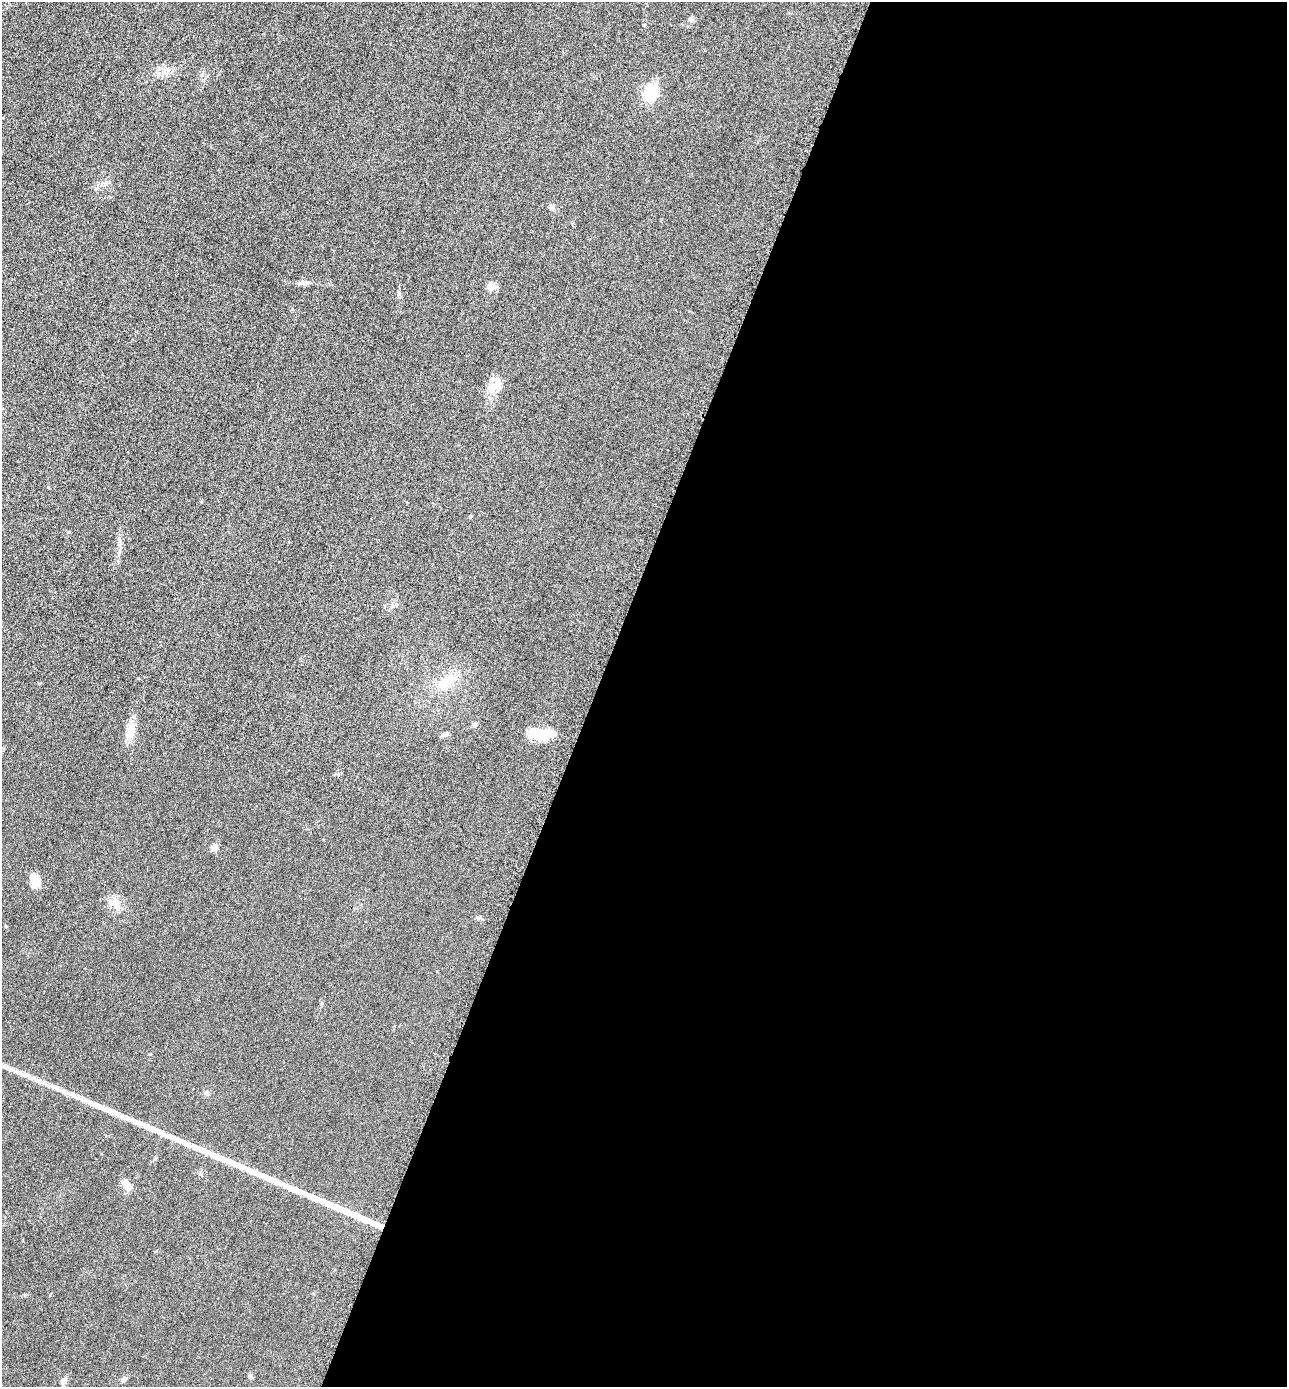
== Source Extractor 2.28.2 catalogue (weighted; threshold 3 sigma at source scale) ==
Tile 12 of 4 x 4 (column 4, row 3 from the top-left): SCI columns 4150-5434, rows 1399-2783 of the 5584 x 5572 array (HDU 1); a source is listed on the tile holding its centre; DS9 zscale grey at full resolution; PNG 1289 x 1389 px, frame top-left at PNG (2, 2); no overlay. Shown black and unused: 54% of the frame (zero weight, under 3 of 6 exposures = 2% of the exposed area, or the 3 px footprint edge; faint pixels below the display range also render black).
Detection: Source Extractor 2.28.2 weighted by HDU 2 'WHT'; one run over the whole footprint, this tile lists its part. Background 0.0494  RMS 0.0096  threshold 0.0393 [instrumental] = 3 sigma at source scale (4.09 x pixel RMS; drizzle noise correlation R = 1.36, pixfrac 0.8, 0.05/0.05 arcsec/px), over >= 5 px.
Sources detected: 22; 2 long thin detections or spike segments (spike, bleed or trail) — not listed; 1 inside a brighter listed object's ellipse — not listed separately; the other 19 listed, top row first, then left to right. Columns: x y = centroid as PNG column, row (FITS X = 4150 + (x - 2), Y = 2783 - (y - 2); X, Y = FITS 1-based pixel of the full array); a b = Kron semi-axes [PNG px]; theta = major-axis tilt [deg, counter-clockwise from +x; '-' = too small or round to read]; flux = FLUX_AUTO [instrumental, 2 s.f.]
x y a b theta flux
691 20 7 5 -70 1.9
650 92 17 13 79 29
552 207 8 4 -45 2
303 283 12 6 -3 3.2
491 286 13 8 -15 4.5
399 293 6 4 -71 1.3
492 388 13 11 -36 8.7
445 683 28 12 29 18
474 725 6 6 - 1.9
131 732 24 10 76 11
542 734 27 10 -5 25
444 735 10 5 23 2.3
214 847 8 8 - 3.5
35 881 15 9 -88 12
116 904 12 4 -35 3.9
478 918 6 5 - 1.6
126 1182 13 8 -74 5.8
123 1379 8 6 57 2.2
64 1380 7 6 - 2.1
Unlisted compact peaks at least as high as the median listed source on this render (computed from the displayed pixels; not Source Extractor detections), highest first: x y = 69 532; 96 188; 644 25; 202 75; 470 517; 48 487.